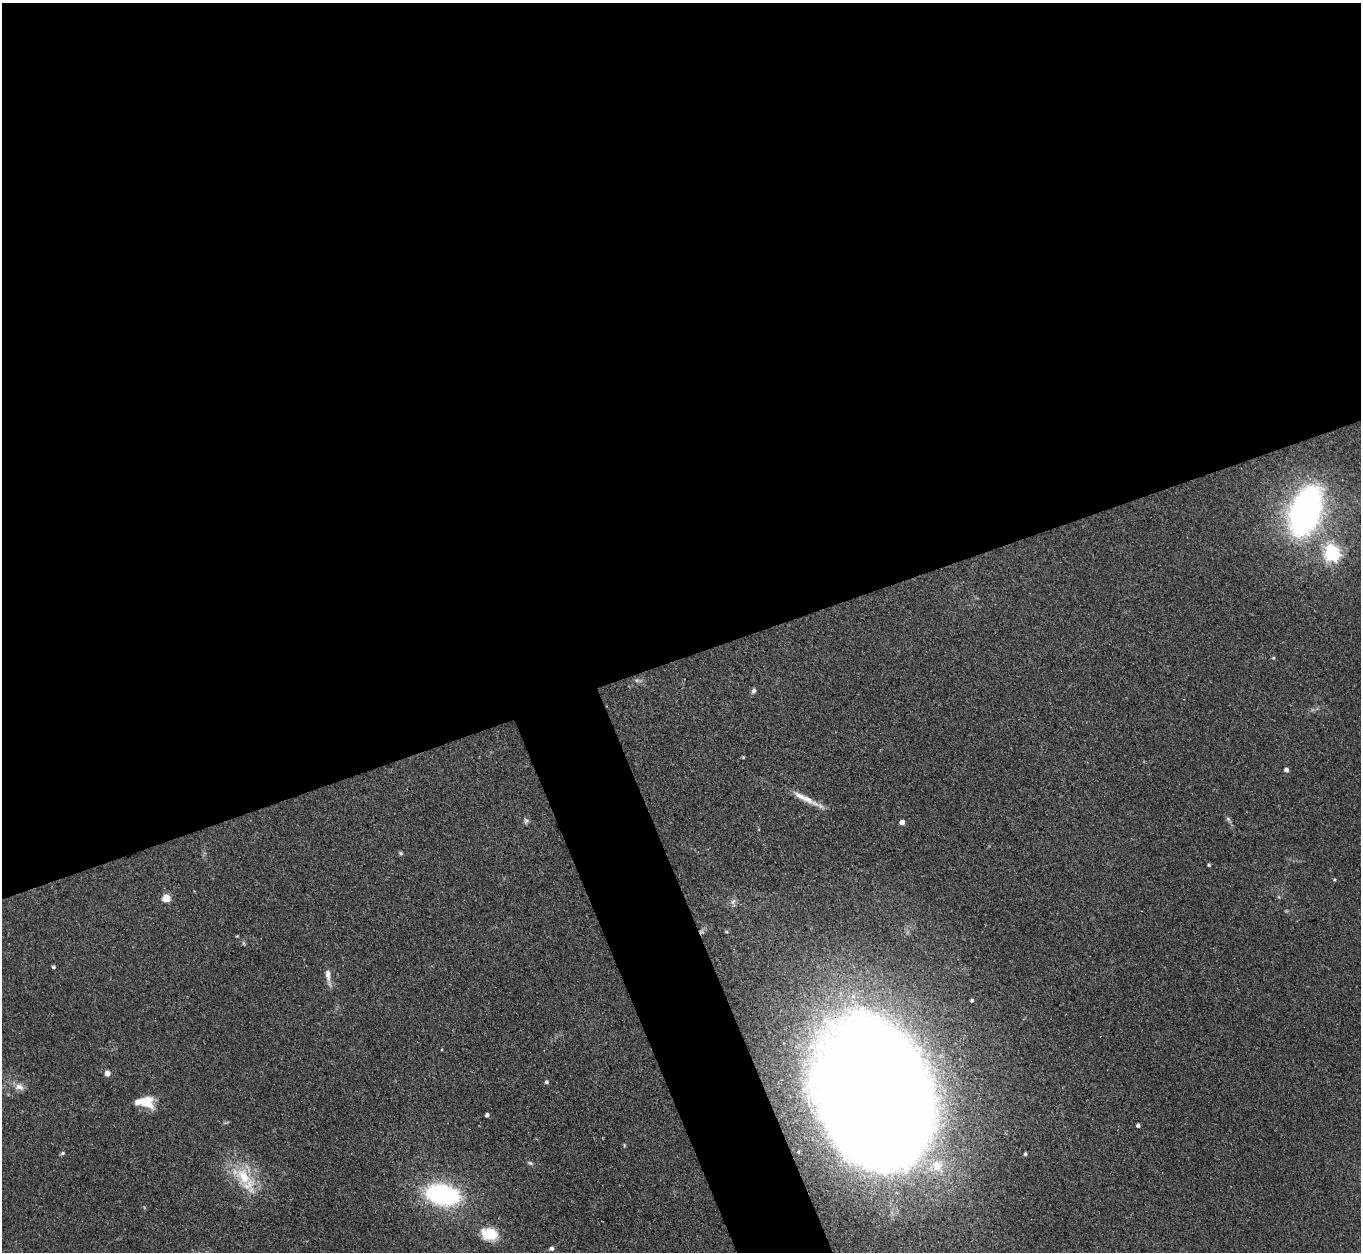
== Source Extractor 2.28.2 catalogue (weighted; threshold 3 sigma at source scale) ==
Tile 2 of 4 x 4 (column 2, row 1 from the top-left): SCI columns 1397-2755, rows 4060-5309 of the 5509 x 5488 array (HDU 1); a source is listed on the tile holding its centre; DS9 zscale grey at full resolution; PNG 1363 x 1254 px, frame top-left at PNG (2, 3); no overlay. Shown black and unused: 56% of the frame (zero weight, under 3 of 4 exposures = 5% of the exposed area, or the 3 px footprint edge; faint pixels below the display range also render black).
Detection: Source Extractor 2.28.2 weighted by HDU 2 'WHT'; one run over the whole footprint, this tile lists its part. Background 0.33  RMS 0.0096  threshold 0.0431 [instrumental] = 3 sigma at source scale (4.5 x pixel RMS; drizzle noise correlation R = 1.50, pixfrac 1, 0.05/0.05 arcsec/px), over >= 5 px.
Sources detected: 35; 1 too faint to see at this stretch — not listed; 3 inside a brighter listed object's ellipse — not listed separately; the other 31 listed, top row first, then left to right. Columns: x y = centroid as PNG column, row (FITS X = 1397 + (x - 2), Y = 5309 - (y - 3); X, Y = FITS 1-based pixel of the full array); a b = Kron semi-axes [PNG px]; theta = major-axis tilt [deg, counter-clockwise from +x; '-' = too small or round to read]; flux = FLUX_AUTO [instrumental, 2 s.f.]
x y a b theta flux
1305 511 39 22 70 360
1332 553 6 6 - 300
754 690 6 5 - 2.5
743 757 4 4 - 0.82
1286 770 5 4 - 4
801 796 23 8 -29 11
1228 819 8 4 -45 2
526 821 8 6 89 2.2
902 822 4 4 - 5.3
401 853 6 5 - 1.3
1209 865 4 3 - 1.3
1334 880 5 3 - 0.99
166 898 5 5 - 28
733 901 9 6 62 3.3
53 967 4 4 - 1.5
328 975 14 6 -86 6.7
972 1000 3 3 - 1.4
107 1073 5 5 - 7.9
546 1082 5 4 - 2
19 1087 14 8 -15 6.4
876 1096 105 77 -71 4300
147 1103 17 15 -54 16
487 1115 4 3 - 2.6
1138 1125 4 3 - 2.2
62 1153 6 5 - 1.4
1025 1154 4 3 - 1.7
530 1163 6 5 - 1.7
243 1177 27 17 -50 36
443 1195 25 15 -12 170
489 1234 20 14 -11 23
552 1248 5 5 - 2.2
Overlapping masked pixels (flux is a lower limit): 1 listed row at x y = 876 1096